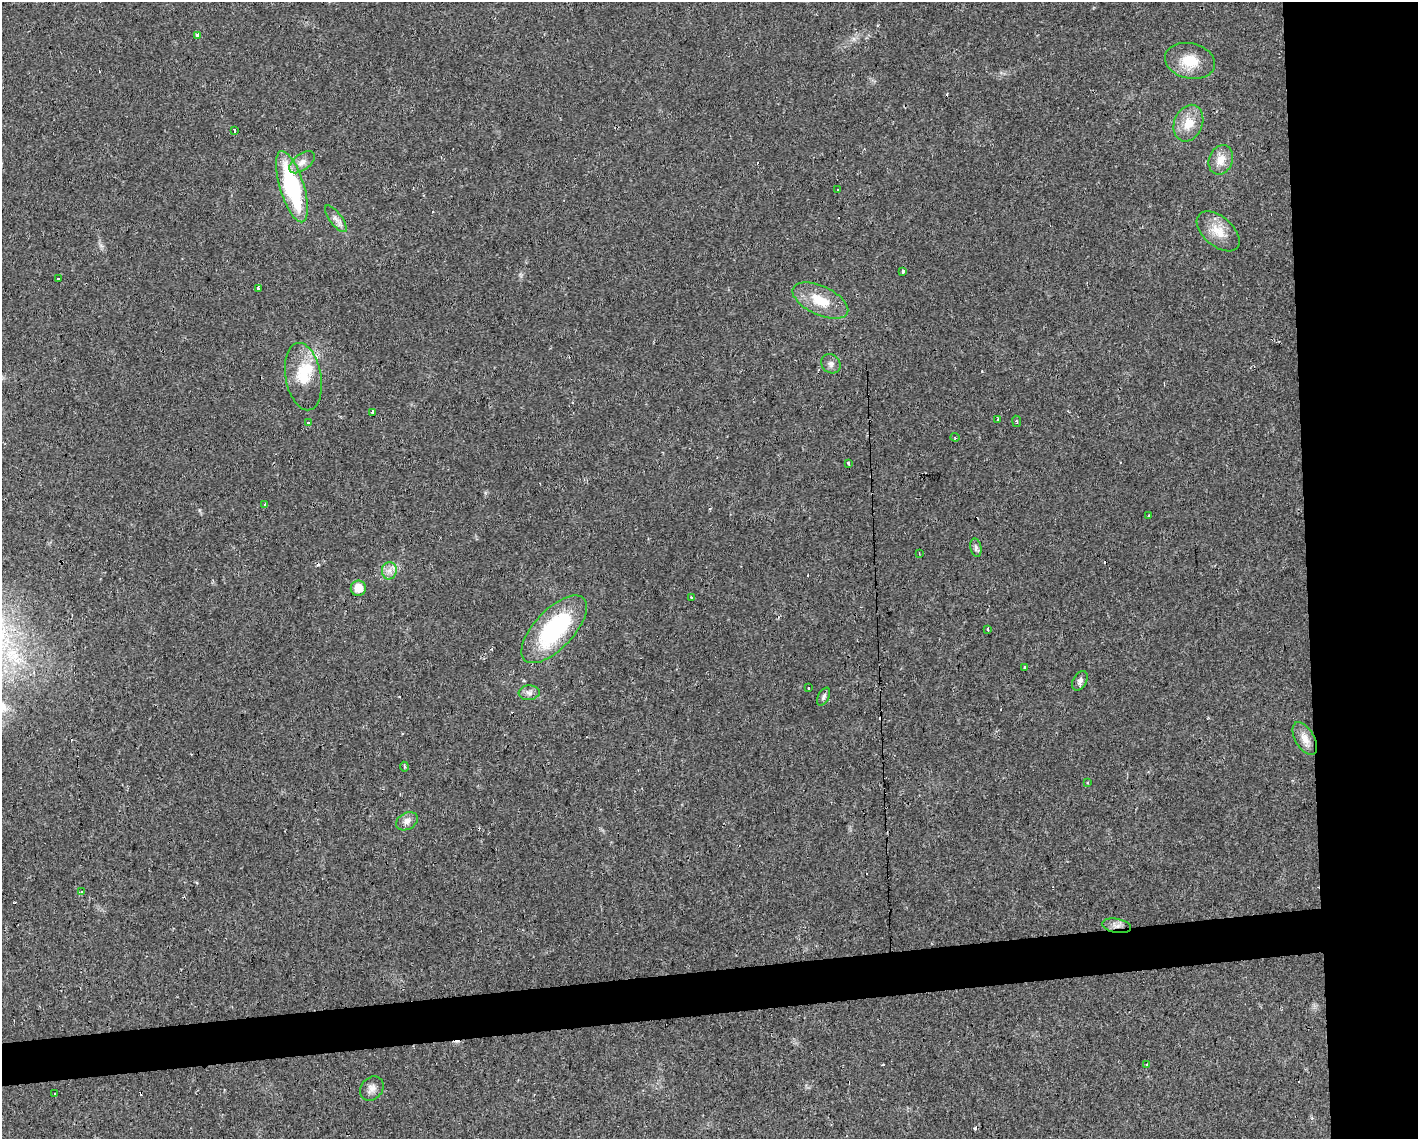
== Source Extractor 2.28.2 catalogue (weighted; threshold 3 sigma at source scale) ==
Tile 6 of 3 x 4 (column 3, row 2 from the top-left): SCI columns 2879-4294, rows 2275-3411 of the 4298 x 4548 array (HDU 1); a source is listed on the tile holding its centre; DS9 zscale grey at full resolution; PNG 1420 x 1141 px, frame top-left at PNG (2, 2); each listed source drawn as its Kron ellipse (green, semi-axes under 4 px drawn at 4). Shown black and unused: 11% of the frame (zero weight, under 2 of 3 exposures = <1% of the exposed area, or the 3 px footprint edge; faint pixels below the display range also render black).
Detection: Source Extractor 2.28.2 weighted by HDU 2 'WHT'; one run over the whole footprint, this tile lists its part. Background 0.0253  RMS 0.0033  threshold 0.0147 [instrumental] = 3 sigma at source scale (4.5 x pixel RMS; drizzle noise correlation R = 1.50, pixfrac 1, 0.0396/0.0396 arcsec/px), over >= 5 px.
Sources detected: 60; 1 inside a brighter object's white glare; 14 cosmic-ray / hot-pixel residue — neither listed nor drawn; the other 45 listed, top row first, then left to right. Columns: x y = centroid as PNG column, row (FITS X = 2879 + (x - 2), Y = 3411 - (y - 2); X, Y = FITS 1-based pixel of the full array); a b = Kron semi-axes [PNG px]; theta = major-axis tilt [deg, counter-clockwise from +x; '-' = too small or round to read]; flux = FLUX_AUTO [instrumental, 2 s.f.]
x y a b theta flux
198 35 3 3 - 4.5
1190 61 25 17 -12 7.5
1188 123 19 14 68 5.8
235 131 4 3 - 3.1
1221 160 15 11 69 3.6
302 162 15 8 37 2.3
292 187 37 12 -73 34
838 189 3 3 - 1.3
336 219 16 6 -52 1.9
1218 231 25 14 -41 5.7
903 271 4 3 - 0.66
59 279 4 3 - 1.3
258 288 3 3 - 2.1
820 301 30 14 -25 8.5
831 364 10 9 - 1.4
303 377 34 18 -80 10
373 412 3 3 - 1.5
998 419 4 3 - 0.31
1017 421 5 3 - 0.38
308 422 3 3 - 1.4
955 437 4 4 - 0.5
849 463 3 3 - 1.7
265 504 3 3 - 8.6
1149 516 3 2 - 0.36
976 548 9 5 -80 0.91
919 553 3 2 - 0.26
389 571 8 7 - 1.7
358 588 7 7 - 4.5
691 597 3 3 - 0.66
554 629 43 19 46 36
988 629 3 3 - 2.3
1025 668 3 3 - 1.1
1080 681 10 7 61 1.3
808 688 3 2 - 0.52
529 693 10 7 6 1.4
823 697 10 5 62 0.82
1305 739 18 9 -60 3
404 767 5 3 - 0.48
1088 783 3 3 - 0.88
407 821 11 8 29 1.8
82 891 3 3 - 2.8
1116 926 14 7 -10 1.9
1147 1065 3 3 - 0.67
372 1088 13 10 51 2
55 1094 3 3 - 1.1
Overlapping masked pixels (flux is a lower limit): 1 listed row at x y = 1116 926